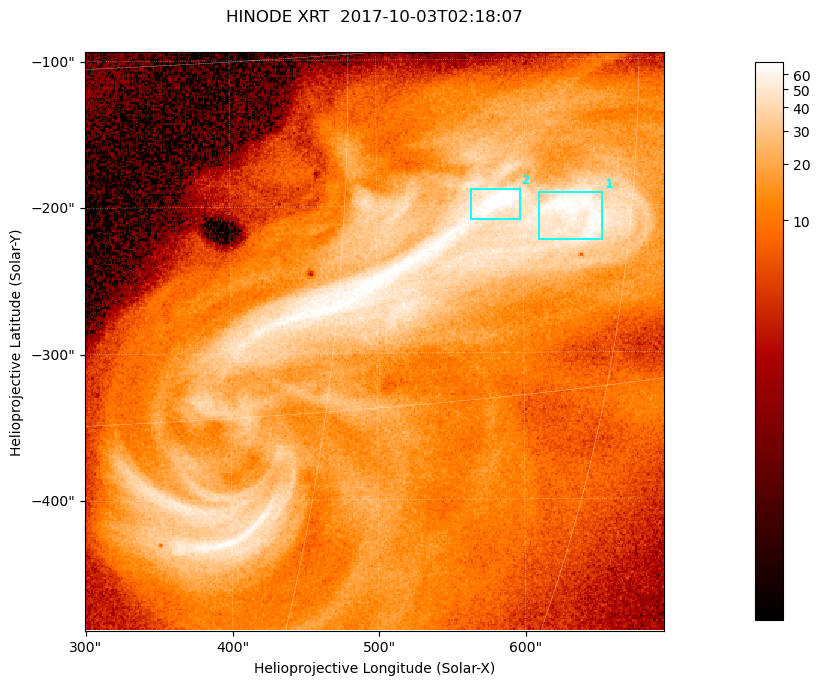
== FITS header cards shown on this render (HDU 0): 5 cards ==
TELESCOP= 'HINODE  '           /
INSTRUME= 'XRT     '           /
DATE_OBS= '2017-10-03T02:18:07.678' /
CTYPE1  = 'Solar-X '           /
CTYPE2  = 'Solar-Y '           /

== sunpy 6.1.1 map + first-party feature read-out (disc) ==
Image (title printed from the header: HINODE XRT  2017-10-03T02:18:07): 384 x 384 px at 1.03 arcsec/px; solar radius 958 arcsec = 932 px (partial field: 5.4% of the solar disc is inside the frame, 100% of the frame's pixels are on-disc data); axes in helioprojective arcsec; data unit not stated in the header (colour bar unlabelled)
Orientation: roll -0.357 deg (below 1 deg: not rotated)
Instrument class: DISC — disc imager (sunpy class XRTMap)
Bright regions (active regions / flare kernels): reference = the on-disc median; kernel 3 px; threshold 5 sigma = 48.9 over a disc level ~11.8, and >= 1.15x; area >= 147 px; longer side >= 5 px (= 5.1 arcsec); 2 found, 2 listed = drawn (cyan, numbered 1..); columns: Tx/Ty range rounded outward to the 5 arcsec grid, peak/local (2 s.f.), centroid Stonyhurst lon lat
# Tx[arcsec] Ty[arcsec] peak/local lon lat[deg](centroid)
1 610..655 -225..-190 6.3 +42 -7
2 565..600 -210..-185 7.4 +38 -7